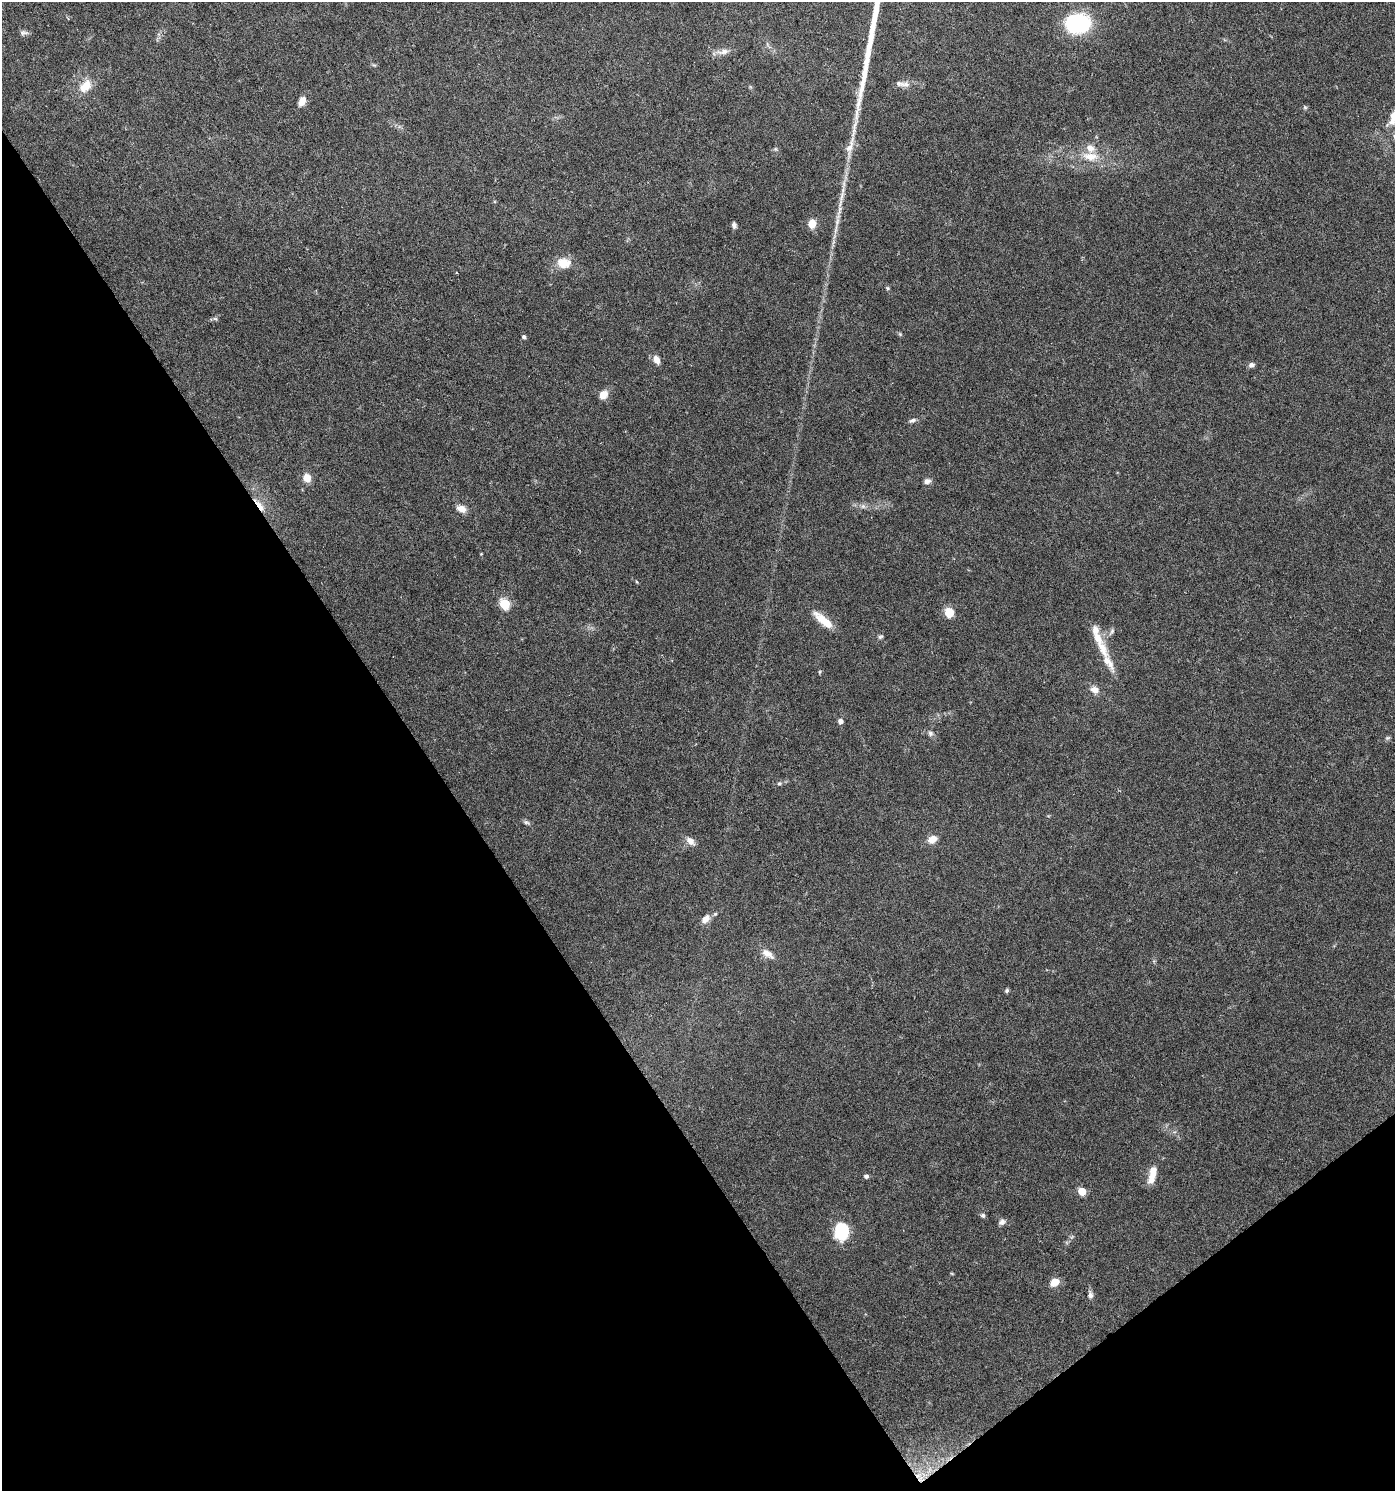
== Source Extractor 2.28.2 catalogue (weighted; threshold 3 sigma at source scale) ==
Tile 14 of 4 x 4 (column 2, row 4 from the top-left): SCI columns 1590-2982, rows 3-1491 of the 5902 x 5966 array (HDU 1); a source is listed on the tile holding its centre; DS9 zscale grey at full resolution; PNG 1397 x 1493 px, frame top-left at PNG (2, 2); no overlay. Shown black and unused: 35% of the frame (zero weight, under 5 of 9 exposures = <1% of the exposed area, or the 3 px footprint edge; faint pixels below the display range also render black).
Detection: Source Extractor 2.28.2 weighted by HDU 2 'WHT'; one run over the whole footprint, this tile lists its part. Background 0.0431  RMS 0.0026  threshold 0.0107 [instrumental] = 3 sigma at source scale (4.09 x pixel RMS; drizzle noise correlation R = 1.36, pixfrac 0.8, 0.0396/0.0396 arcsec/px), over >= 5 px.
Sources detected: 63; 1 cosmic-ray / hot-pixel residue — not listed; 7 inside a brighter listed object's ellipse — not listed separately; the other 55 listed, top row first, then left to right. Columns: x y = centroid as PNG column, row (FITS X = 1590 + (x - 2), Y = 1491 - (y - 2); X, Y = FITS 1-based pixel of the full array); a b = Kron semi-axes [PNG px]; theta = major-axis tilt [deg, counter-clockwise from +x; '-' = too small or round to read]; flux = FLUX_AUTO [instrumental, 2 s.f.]
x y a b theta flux
1078 23 20 15 4 27
24 33 11 6 0 0.75
723 52 19 7 7 1.7
906 84 11 8 -21 1.2
85 86 19 12 45 3.9
302 101 10 7 63 2.3
1394 115 27 10 58 3.4
850 147 33 9 75 3.9
775 149 6 5 - 0.38
1090 156 24 12 -6 4.6
842 196 20 5 73 2
837 221 14 5 77 1.4
812 224 9 7 81 2.9
734 225 7 5 -81 0.66
564 263 19 14 -4 3.7
888 288 5 5 - 0.32
215 319 7 4 -1 0.43
900 334 6 4 -46 0.32
524 337 5 4 - 0.45
656 360 10 7 -62 1.8
1251 365 8 6 18 0.76
603 395 11 8 58 2.2
912 420 10 5 23 0.72
307 478 5 5 - 6.8
927 481 8 6 18 1
259 505 22 5 -52 2.5
863 506 7 6 - 0.67
461 509 10 7 -21 2
637 582 5 3 - 0.2
505 604 6 5 - 16
949 612 8 7 - 4.8
823 620 29 9 -40 4.4
1112 631 12 4 58 0.68
880 637 7 5 28 0.45
1103 649 29 11 -67 4.3
820 672 5 3 - 0.25
1094 690 12 9 -15 1.7
840 721 5 5 - 1.1
930 733 8 6 -47 0.68
1388 738 7 5 20 0.41
779 783 6 5 - 0.4
526 822 8 6 -15 0.57
932 839 11 8 27 2.3
690 841 13 8 -43 1.5
705 919 12 7 46 1.9
768 954 19 9 -35 2.1
1007 990 6 5 - 0.42
1153 1173 20 7 77 4
866 1176 6 5 - 0.57
1082 1191 5 5 - 6.8
983 1215 6 6 - 0.54
1002 1222 9 7 28 0.98
842 1231 13 11 -85 16
1055 1282 10 7 34 2.8
1090 1295 11 7 -80 0.94
Overlapping masked pixels (flux is a lower limit): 1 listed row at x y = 259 505
Isophote crosses this tile's border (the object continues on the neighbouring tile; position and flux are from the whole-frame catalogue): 1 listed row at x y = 1394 115